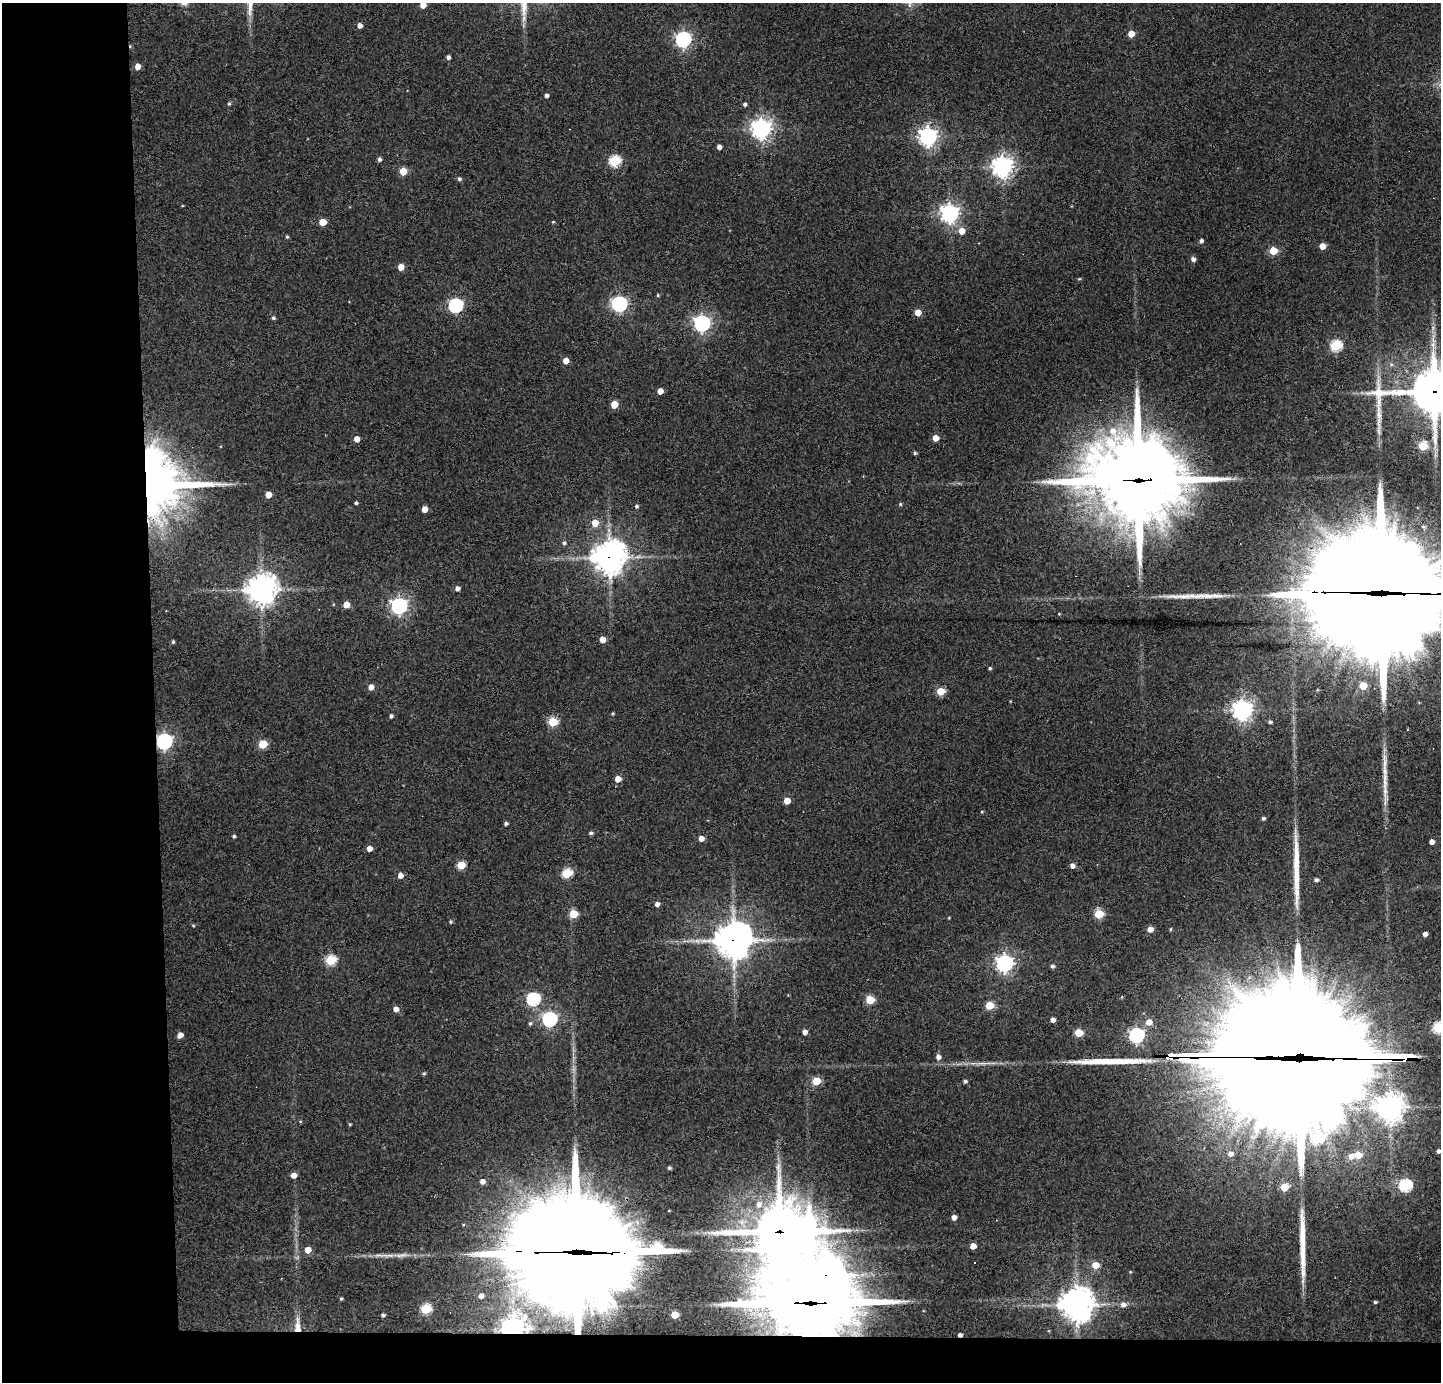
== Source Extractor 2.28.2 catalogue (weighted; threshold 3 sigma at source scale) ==
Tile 7 of 3 x 3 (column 1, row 3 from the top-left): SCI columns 1-1439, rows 78-1457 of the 4316 x 4291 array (HDU 1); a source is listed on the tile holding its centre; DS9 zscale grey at full resolution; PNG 1443 x 1384 px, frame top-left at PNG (2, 3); no overlay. Shown black and unused: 14% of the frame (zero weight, under 3 of 4 exposures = <1% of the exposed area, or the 3 px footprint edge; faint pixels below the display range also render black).
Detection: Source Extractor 2.28.2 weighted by HDU 2 'WHT'; one run over the whole footprint, this tile lists its part. Background 0.159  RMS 0.007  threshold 0.0314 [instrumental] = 3 sigma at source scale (4.5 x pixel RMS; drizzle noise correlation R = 1.50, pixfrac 1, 0.05/0.05 arcsec/px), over >= 5 px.
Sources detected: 168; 7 inside a brighter object's white glare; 7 long thin detections or spike segments (spike, bleed or trail) — not listed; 1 inside a brighter listed object's ellipse — not listed separately; the other 153 listed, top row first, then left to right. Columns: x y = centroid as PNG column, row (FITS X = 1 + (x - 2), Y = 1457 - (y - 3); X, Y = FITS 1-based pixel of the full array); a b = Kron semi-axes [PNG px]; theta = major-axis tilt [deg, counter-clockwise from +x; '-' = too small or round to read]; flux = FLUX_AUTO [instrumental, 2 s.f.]
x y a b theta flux
423 5 5 5 - 7
360 25 4 4 - 3.4
1131 34 5 5 - 10
683 39 7 6 - 210
448 57 4 4 - 2.3
137 66 5 4 - 6
546 95 4 4 - 2.1
229 103 5 4 - 1.2
745 104 4 4 - 1.7
761 129 7 7 - 460
928 136 7 7 - 340
719 147 4 4 - 3.5
379 159 4 4 - 2
615 161 6 5 - 63
1002 166 7 7 - 490
403 171 5 5 - 17
459 179 5 4 - 1.5
950 213 7 7 - 360
323 222 5 5 - 15
553 222 4 3 - 0.7
962 231 6 5 - 8.5
287 237 4 3 - 0.92
1201 241 4 4 - 2.2
1322 246 5 4 - 8.4
1273 251 5 5 - 22
1193 259 5 4 - 2.9
401 267 5 4 - 8.5
1079 279 5 3 - 0.69
658 295 4 3 - 0.86
619 304 7 6 - 190
456 305 6 6 - 120
918 313 5 4 - 11
273 318 4 4 - 1.4
702 323 6 6 - 250
1336 345 6 5 - 65
566 361 5 4 - 7
660 391 4 4 - 6.2
1434 392 20 16 7 2600
614 404 5 5 - 14
936 438 5 4 - 7.6
357 439 5 5 - 5.8
1423 446 5 5 - 31
915 453 4 4 - 1.1
1137 480 36 26 -2 10000
157 483 49 47 -39 470
268 495 5 4 - 8.5
356 503 3 3 - 1.1
900 504 4 4 - 0.96
636 506 5 4 - 1.3
425 509 5 4 - 7.2
595 523 5 5 - 13
1423 527 6 5 - 1.6
564 543 4 4 - 1.2
609 557 12 11 - 940
457 588 5 4 - 3.3
261 589 10 9 - 980
1381 593 85 34 -2 35000
346 605 5 4 - 8.4
399 606 7 6 - 230
1059 614 3 3 - 0.58
603 639 4 4 - 9.1
173 642 4 3 - 1.1
990 668 4 3 - 1
1363 686 5 5 - 15
371 687 5 5 - 5.4
940 691 5 5 - 20
1242 710 7 7 - 430
612 714 3 3 - 0.88
391 716 4 4 - 1.9
552 722 5 5 - 37
1270 722 5 4 - 1.6
164 741 7 6 - 220
263 744 5 5 - 27
618 779 5 4 - 9
787 801 5 4 - 9.5
982 812 4 3 - 0.67
1263 818 4 4 - 1.4
506 824 4 3 - 1.7
591 833 5 4 - 1.5
234 836 4 4 - 1.2
701 839 4 4 - 5.7
1432 842 4 4 - 4.3
369 848 4 4 - 5.3
461 865 5 5 - 24
1072 865 5 5 - 3.2
567 873 5 5 - 44
400 875 5 5 - 5
1316 880 4 4 - 1.9
657 904 5 4 - 3.4
573 914 5 5 - 21
1099 914 5 5 - 33
949 918 3 3 - 0.57
450 922 5 5 - 1.1
193 925 5 3 - 0.78
1150 929 5 4 - 6
1171 929 5 3 - 0.75
1425 934 4 4 - 3.1
734 940 13 12 - 1300
331 960 6 5 - 48
1004 963 7 6 - 290
1052 966 5 4 - 1.8
533 999 6 6 - 100
870 1000 5 5 - 26
990 1005 5 5 - 22
396 1009 5 4 - 5.1
549 1019 6 6 - 160
1053 1020 4 4 - 3.7
1149 1022 6 6 - 6.9
530 1023 6 4 67 1.2
1438 1028 6 5 - 61
805 1032 4 4 - 3.5
1079 1033 5 5 - 20
180 1035 5 4 - 4.7
1136 1035 6 6 - 170
938 1057 5 5 - 3.6
1299 1064 109 76 -82 23000
424 1073 4 4 - 1.1
816 1081 5 5 - 23
965 1081 4 4 - 1.5
1390 1107 10 10 - 630
300 1121 5 3 - 0.66
350 1124 4 3 - 0.78
1438 1151 4 4 - 2.4
1230 1154 5 5 - 3.6
1358 1155 5 5 - 14
1351 1156 6 6 - 5.4
669 1168 4 4 - 1.3
294 1175 5 4 - 5.8
482 1181 5 5 - 3.9
1405 1185 6 6 - 93
1284 1187 5 5 - 21
759 1204 9 8 - 4.6
954 1217 4 4 - 4.4
780 1231 17 14 20 3600
973 1246 5 4 - 7.4
308 1250 5 5 - 9.1
575 1252 65 31 -1 22000
974 1263 2 2 - 0.52
1095 1265 5 5 - 12
1130 1272 4 4 - 0.54
826 1275 16 13 -49 860
481 1296 4 4 - 3.6
341 1298 4 4 - 0.89
810 1302 37 23 -7 8000
1375 1302 4 3 - 1.2
1076 1305 10 9 - 1200
1123 1305 7 6 - 3.1
426 1309 5 5 - 47
383 1315 4 4 - 1.7
675 1315 5 5 - 17
297 1326 21 8 -88 8.6
513 1329 7 6 - 670
960 1335 4 4 - 2.7
Overlapping masked pixels (flux is a lower limit): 15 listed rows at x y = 1434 392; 1137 480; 157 483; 609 557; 1381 593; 164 741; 734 940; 1299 1064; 780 1231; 575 1252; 826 1275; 810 1302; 297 1326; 513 1329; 960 1335
Isophote crosses this tile's border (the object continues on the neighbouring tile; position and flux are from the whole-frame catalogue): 5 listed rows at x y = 423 5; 1434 392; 1381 593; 1438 1028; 1438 1151